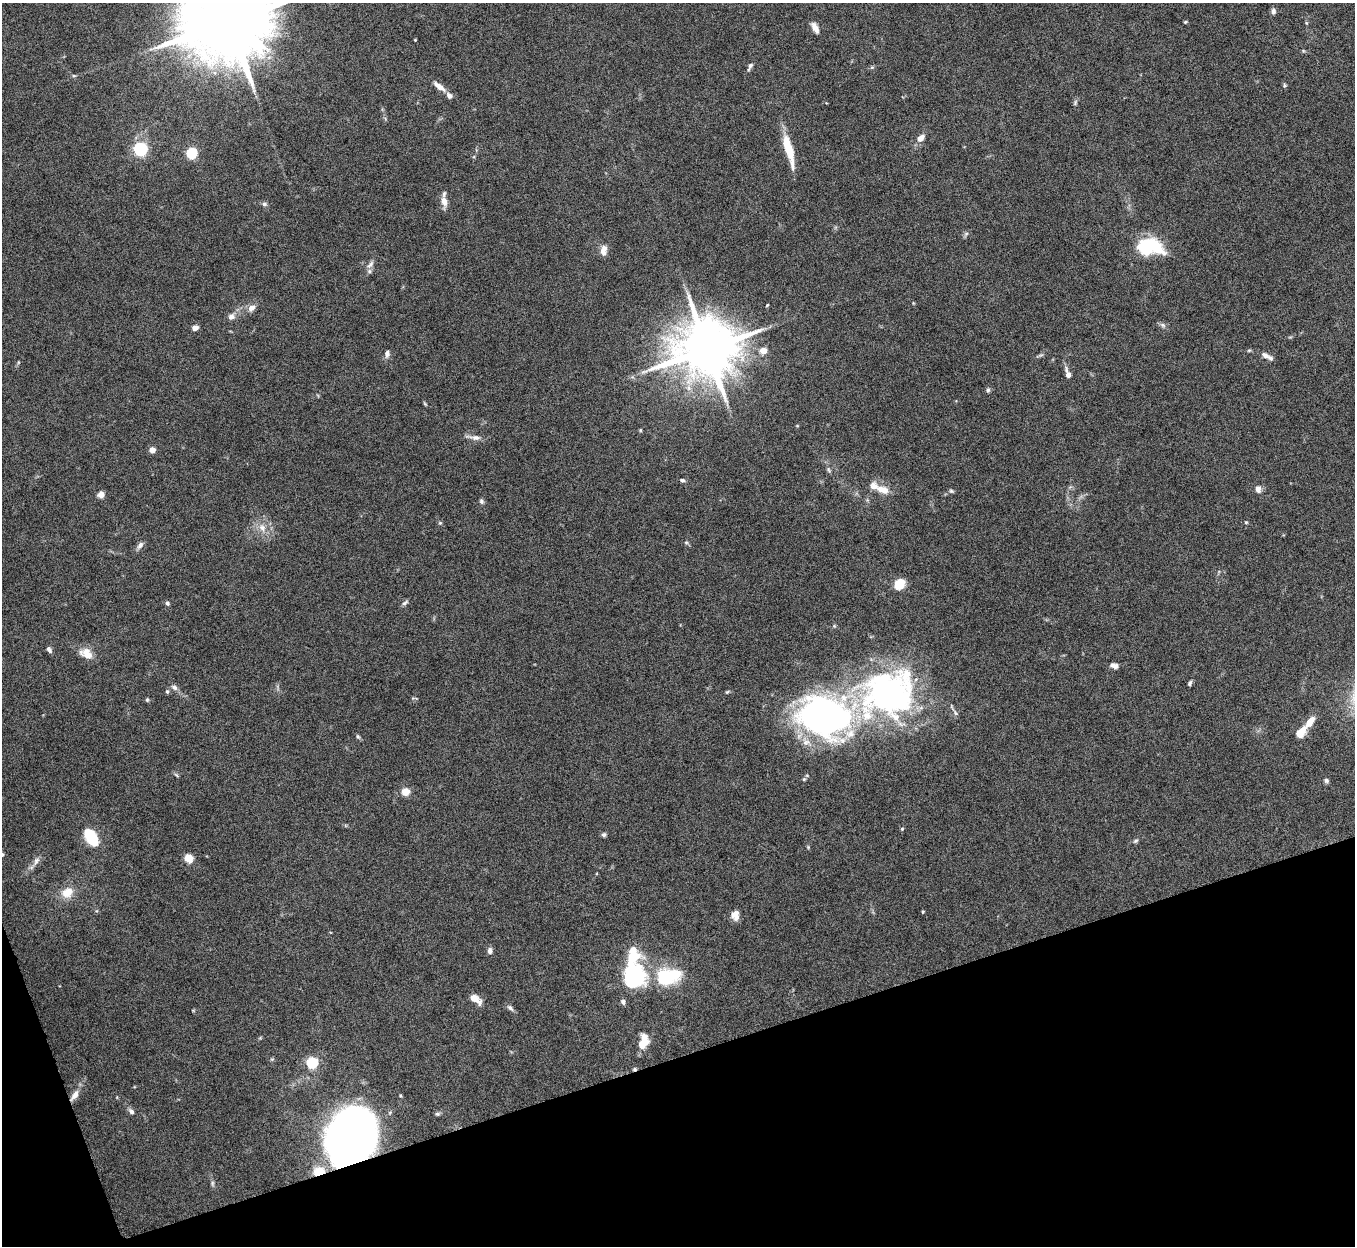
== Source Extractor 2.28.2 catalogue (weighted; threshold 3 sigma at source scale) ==
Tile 14 of 4 x 4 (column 2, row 4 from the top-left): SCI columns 1357-2709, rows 150-1393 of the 5420 x 5404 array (HDU 1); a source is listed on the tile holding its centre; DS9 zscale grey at full resolution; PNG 1357 x 1248 px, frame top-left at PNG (2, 3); no overlay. Shown black and unused: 16% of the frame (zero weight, under 8 of 16 exposures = <1% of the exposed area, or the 3 px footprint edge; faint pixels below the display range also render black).
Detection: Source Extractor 2.28.2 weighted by HDU 2 'WHT'; one run over the whole footprint, this tile lists its part. Background 0.167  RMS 0.005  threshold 0.0204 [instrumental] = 3 sigma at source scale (4.09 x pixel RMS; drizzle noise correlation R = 1.36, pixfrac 0.8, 0.05/0.05 arcsec/px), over >= 5 px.
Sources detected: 106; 6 inside a brighter object's white glare — not listed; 5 inside a brighter listed object's ellipse — not listed separately; the other 95 listed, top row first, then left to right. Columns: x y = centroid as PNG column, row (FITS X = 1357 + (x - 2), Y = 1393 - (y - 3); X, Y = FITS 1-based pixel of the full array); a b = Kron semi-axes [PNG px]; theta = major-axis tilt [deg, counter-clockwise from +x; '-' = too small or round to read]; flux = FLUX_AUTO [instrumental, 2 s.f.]
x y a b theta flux
1273 11 8 6 87 1.4
229 21 22 19 13 8500
1185 22 4 4 - 0.51
1306 23 5 4 - 0.5
815 28 13 6 -62 3.3
415 40 3 2 - 0.33
1303 51 5 4 - 0.53
750 65 8 6 60 1.3
872 67 6 4 18 0.64
74 76 6 4 0 0.57
1285 85 6 4 75 0.65
439 86 17 6 -37 3.6
1075 102 9 3 77 0.84
921 138 8 6 46 3.9
141 149 6 5 - 85
789 150 40 8 -75 13
192 153 5 5 - 45
444 201 10 7 -75 4.4
264 204 7 5 -16 1.1
966 234 7 4 19 0.8
1155 246 29 14 -41 16
604 250 14 8 82 3
370 264 12 6 50 1.9
767 305 4 2 - 0.45
251 308 10 7 35 2.7
231 316 10 9 - 2.3
1163 325 9 6 -27 1.3
195 328 5 4 - 2.8
707 349 17 15 13 3600
763 351 5 4 - 8
387 354 9 6 88 1.8
1265 355 10 7 -27 2.1
1068 374 11 5 -73 2.9
988 390 6 6 - 0.82
425 404 5 4 - 0.49
640 430 5 3 - 0.48
475 437 14 7 -5 2.7
152 450 4 4 - 6.4
828 470 8 3 -71 0.87
682 480 6 4 -24 0.99
882 489 18 9 -18 5.7
1258 489 8 7 - 2.1
951 491 6 5 - 0.72
101 495 7 6 - 2.6
481 501 7 6 - 0.96
1246 522 4 4 - 0.5
440 523 5 5 - 0.61
262 528 11 9 -35 3.9
686 542 6 4 -1 0.64
140 545 11 6 52 1.8
899 584 11 9 60 9.2
167 603 5 4 - 0.97
405 603 10 5 34 1.1
49 650 8 5 -58 1.3
86 654 17 11 -31 5.9
1114 666 10 6 -18 2
1190 683 6 4 64 0.99
174 687 9 6 -33 1.7
167 691 5 4 - 0.68
727 692 5 4 - 0.56
890 694 73 52 26 140
147 700 5 5 - 0.61
825 716 51 39 -13 190
1310 722 17 8 52 4.9
1301 733 14 8 53 6.4
358 736 6 4 -31 0.7
176 775 8 3 -45 0.67
804 779 5 4 - 0.62
1326 781 6 5 - 1.1
405 792 5 5 - 14
902 829 4 4 - 0.5
604 835 5 5 - 0.93
91 837 17 9 -58 21
1136 841 7 5 40 0.88
2 854 5 4 - 0.6
189 858 11 10 - 4
36 861 11 6 61 2.1
67 892 13 10 31 7.2
923 912 4 3 - 0.54
735 915 10 9 - 4
490 951 8 6 -89 1.6
632 971 28 20 13 30
664 977 26 19 -56 21
475 999 14 7 -36 4.7
623 1002 6 6 - 1.3
510 1008 10 6 -46 1.3
643 1042 16 9 73 8.1
312 1063 5 5 - 47
634 1069 5 4 - 0.67
75 1095 16 7 54 3.7
131 1111 8 6 -47 1.5
437 1114 7 5 0 0.94
347 1137 48 30 76 410
319 1172 10 7 10 7.7
212 1183 8 5 -85 1
Overlapping masked pixels (flux is a lower limit): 4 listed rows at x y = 634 1069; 75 1095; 347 1137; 319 1172
Isophote crosses this tile's border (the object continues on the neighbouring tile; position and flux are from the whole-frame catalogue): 2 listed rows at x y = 229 21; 2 854